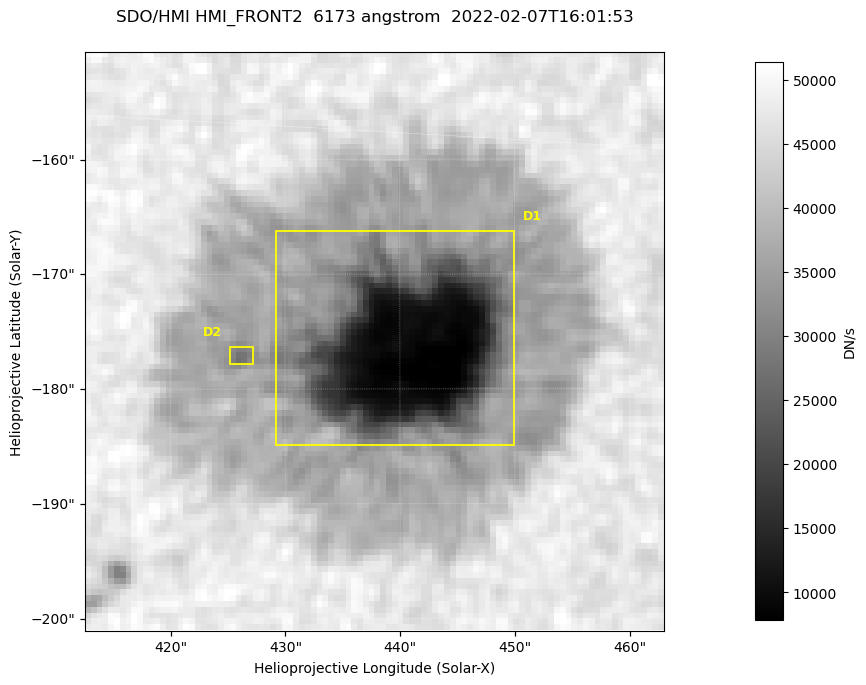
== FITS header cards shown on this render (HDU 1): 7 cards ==
TELESCOP= 'SDO/HMI '           / Telescope
INSTRUME= 'HMI_FRONT2'         / For HMI: HMI_SIDE1, HMI_FRONT2, or HMI_COMBINED
WAVELNTH=                6173. / [angstrom] Wavelength
DATE-OBS= '2022-02-07T16:01:53.600' / [ISO] Observation date {DATE__OBS}
CTYPE1  = 'HPLN-TAN'           / CTYPE1: HPLN
CTYPE2  = 'HPLT-TAN'           / CTYPE2: HPLT
BUNIT   = 'DN/s    '           / Physical Units

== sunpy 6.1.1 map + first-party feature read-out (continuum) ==
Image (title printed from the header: SDO/HMI HMI_FRONT2  6173 angstrom  2022-02-07T16:01:53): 100 x 100 px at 0.504 arcsec/px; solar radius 973 arcsec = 1931 px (partial field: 0.1% of the solar disc is inside the frame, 100% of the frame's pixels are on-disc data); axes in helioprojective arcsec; data unit DN/s (BUNIT, on the colour bar)
Orientation: roll -0.0702 deg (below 1 deg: not rotated)
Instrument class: CONTINUUM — white-light / continuum photospheric image (CONTENT/OBS_TYPE)
Dark features (sunspots / pores): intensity divided by the frame's on-disc median (partial field: no limb-darkening profile); reference = the frame's on-disc median (the 8%-of-disc-diameter window exceeds this field); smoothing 3 px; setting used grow <= 0.7, no closing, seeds <= 0.7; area >= 9 px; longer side >= 3 px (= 1.5 arcsec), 3 px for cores <= 0.7; partial field; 2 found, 2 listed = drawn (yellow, D1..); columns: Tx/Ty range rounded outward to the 2 arcsec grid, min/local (2 s.f., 1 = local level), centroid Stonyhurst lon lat
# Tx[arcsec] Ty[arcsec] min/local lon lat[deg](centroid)
D1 428..450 -186..-166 0.16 +28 -16
D2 424..428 -178..-176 0.64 +27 -16